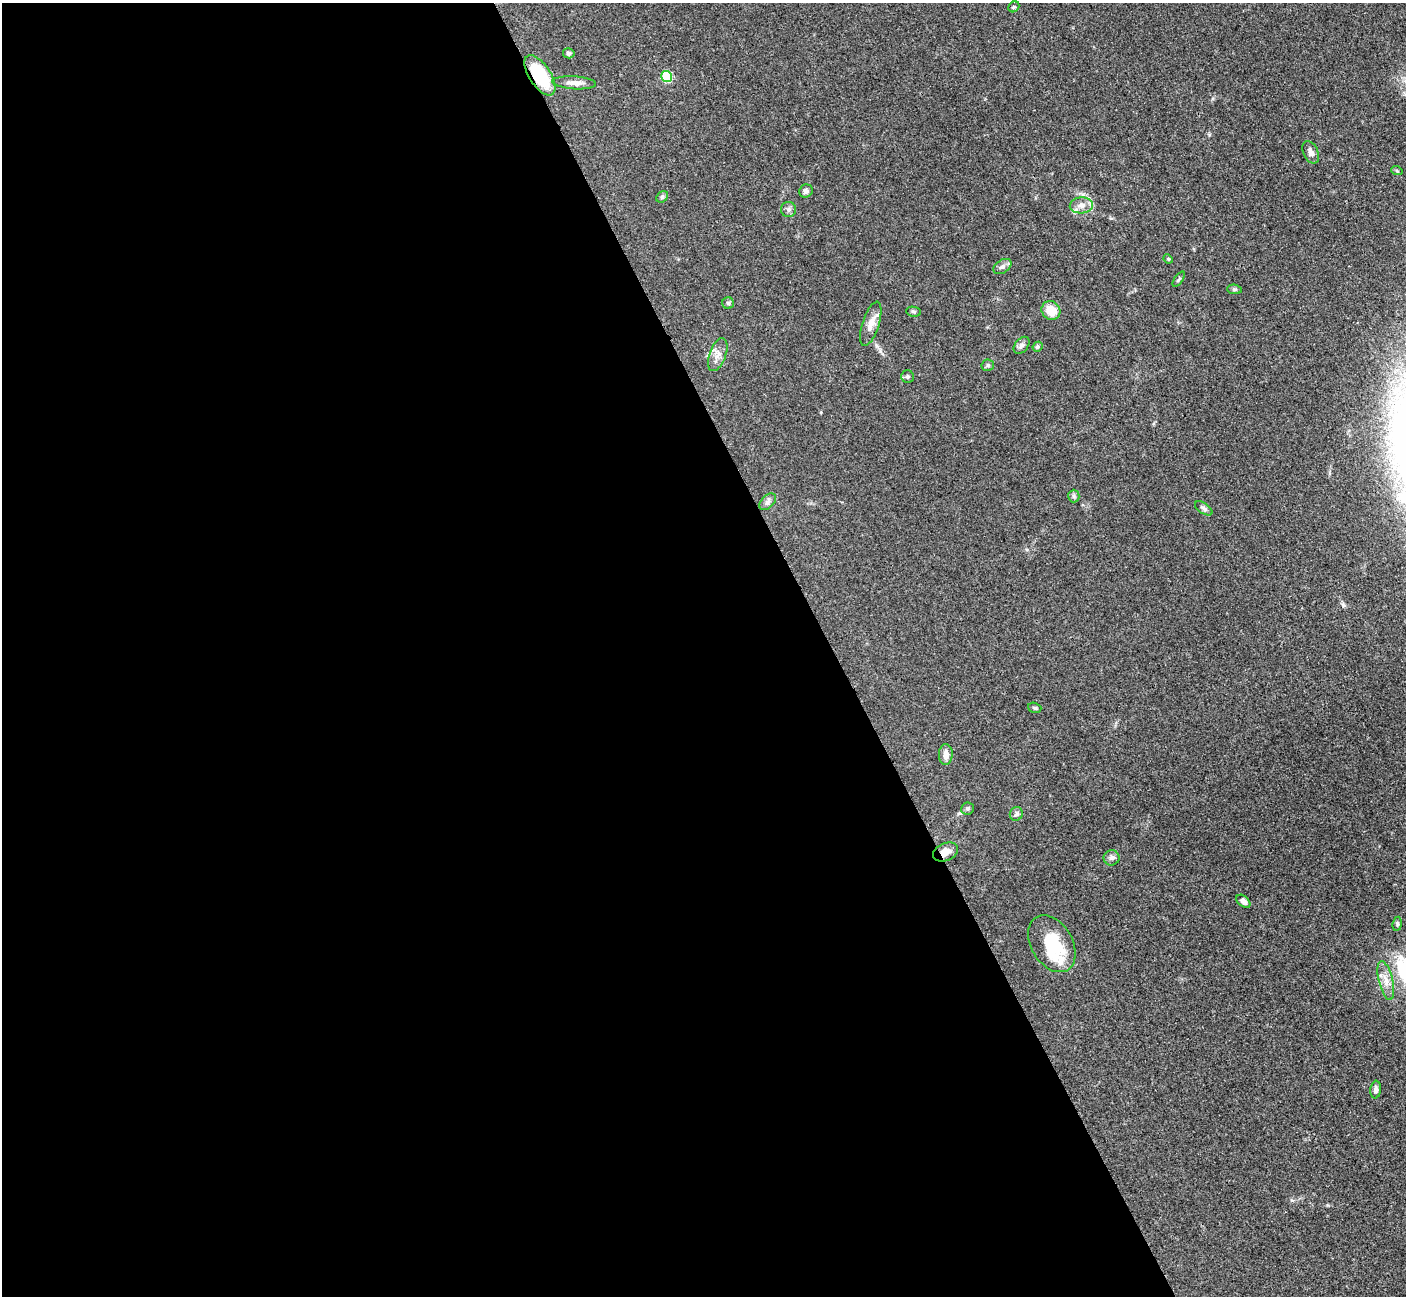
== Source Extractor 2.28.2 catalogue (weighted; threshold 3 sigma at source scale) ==
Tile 9 of 4 x 4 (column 1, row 3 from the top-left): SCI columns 17-1420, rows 1592-2885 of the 5647 x 5638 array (HDU 1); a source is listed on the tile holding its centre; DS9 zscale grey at full resolution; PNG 1408 x 1298 px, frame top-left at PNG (2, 3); each listed source drawn as its Kron ellipse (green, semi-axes under 4 px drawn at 4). Shown black and unused: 59% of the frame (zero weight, under 3 of 4 exposures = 2% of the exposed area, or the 3 px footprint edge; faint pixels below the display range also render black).
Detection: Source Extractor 2.28.2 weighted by HDU 2 'WHT'; one run over the whole footprint, this tile lists its part. Background 0.0828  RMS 0.0058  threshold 0.0259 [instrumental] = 3 sigma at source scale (4.5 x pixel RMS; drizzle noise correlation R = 1.50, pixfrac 1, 0.05/0.05 arcsec/px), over >= 5 px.
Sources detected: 40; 1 inside a brighter object's white glare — neither listed nor drawn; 1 inside a brighter listed object's ellipse — not listed separately; the other 38 listed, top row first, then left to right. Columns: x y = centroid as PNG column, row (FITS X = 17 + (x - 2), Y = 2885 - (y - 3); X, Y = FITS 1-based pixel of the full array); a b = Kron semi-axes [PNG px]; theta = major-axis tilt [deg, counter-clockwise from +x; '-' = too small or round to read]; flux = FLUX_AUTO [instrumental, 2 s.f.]
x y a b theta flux
1014 7 6 5 - 0.82
569 53 6 5 - 1.2
540 75 23 10 -57 35
667 76 5 5 - 32
574 83 22 6 -4 4.3
1311 152 12 7 -64 2.8
1397 171 6 3 -19 0.67
806 191 7 6 - 1.6
662 197 6 5 - 0.99
1081 205 11 8 4 3.7
788 209 7 7 - 1.8
1168 259 5 4 - 0.67
1002 267 10 6 32 2.2
1179 279 9 3 54 0.94
1234 289 7 4 -5 1
728 303 6 5 - 1.1
1051 310 10 9 - 9.8
914 312 7 5 -8 0.91
871 324 23 8 72 5.8
1021 345 9 6 50 2.1
1037 347 5 4 - 1.1
718 355 17 8 70 4.2
988 365 6 5 - 1
907 377 6 6 - 1.2
1074 496 6 6 - 1.1
768 502 10 6 45 1.8
1204 508 10 5 -34 1.6
1035 708 7 5 -17 1.1
946 755 10 7 89 3.5
968 809 6 6 - 1.2
1016 814 7 6 - 1.4
946 852 13 8 25 4.6
1111 858 8 7 - 1.9
1243 901 8 5 -39 2.5
1397 924 7 4 82 1
1052 944 31 20 -60 24
1386 980 20 7 -76 5.2
1376 1090 9 5 85 2
Overlapping masked pixels (flux is a lower limit): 2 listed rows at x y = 540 75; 946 852
Unlisted compact peaks at least as high as the median listed source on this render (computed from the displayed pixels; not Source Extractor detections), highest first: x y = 1343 605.